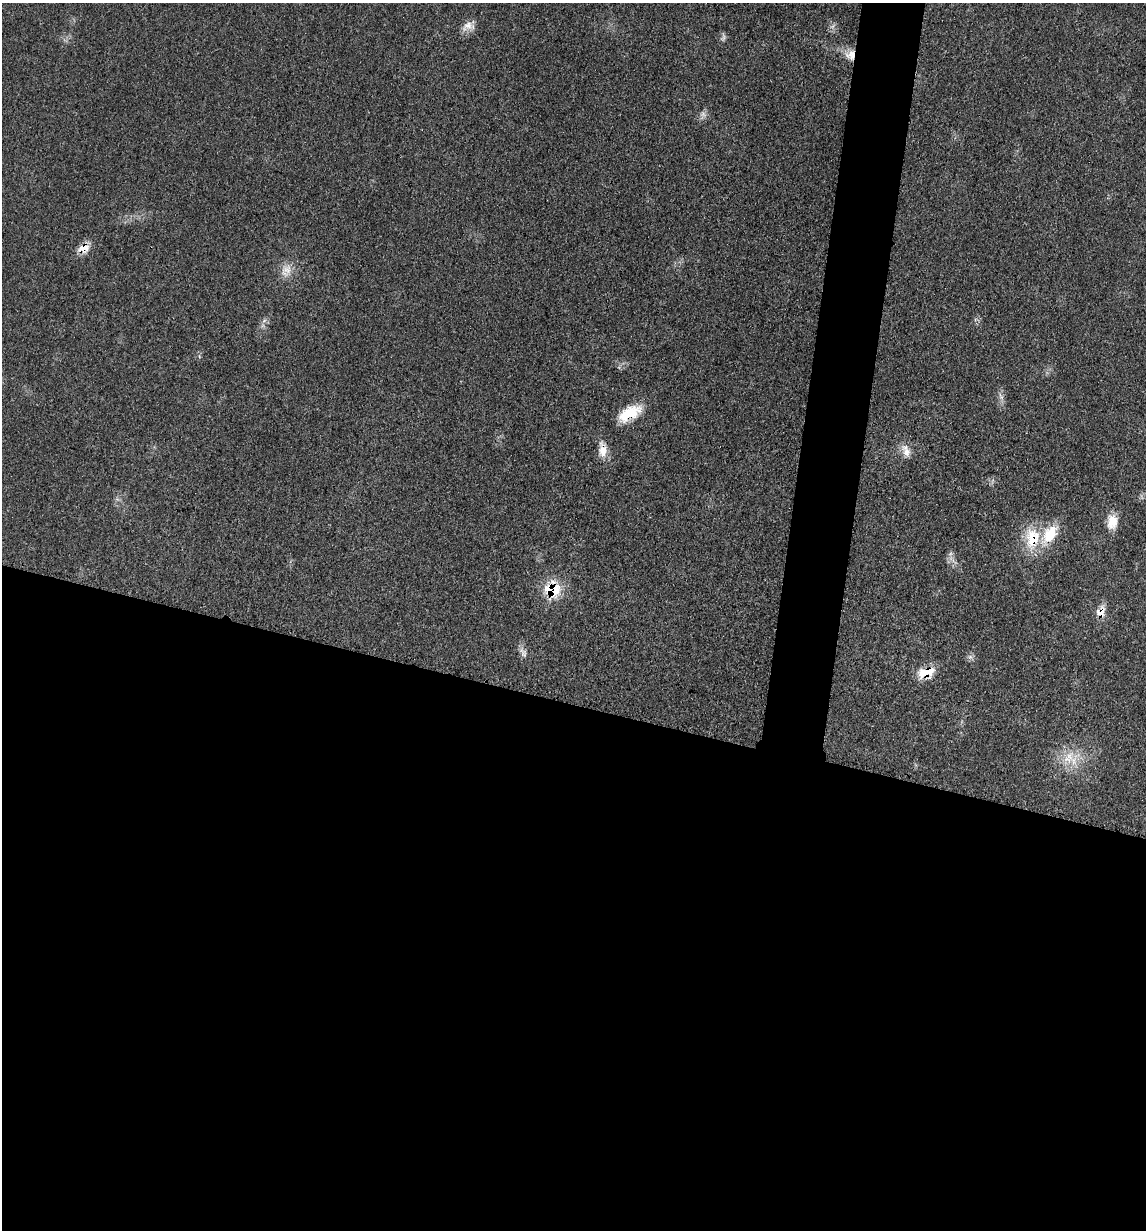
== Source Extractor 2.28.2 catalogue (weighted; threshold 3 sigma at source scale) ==
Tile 14 of 4 x 4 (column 2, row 4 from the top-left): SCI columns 1392-2535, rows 16-1243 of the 4948 x 4938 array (HDU 1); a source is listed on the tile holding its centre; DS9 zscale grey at full resolution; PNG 1148 x 1232 px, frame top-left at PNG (2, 3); no overlay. Shown black and unused: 46% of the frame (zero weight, under 3 of 4 exposures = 2% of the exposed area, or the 3 px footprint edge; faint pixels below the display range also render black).
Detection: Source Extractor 2.28.2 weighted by HDU 2 'WHT'; one run over the whole footprint, this tile lists its part. Background 0.0527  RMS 0.0059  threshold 0.0265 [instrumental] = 3 sigma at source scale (4.5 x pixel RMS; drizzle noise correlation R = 1.50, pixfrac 1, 0.05/0.05 arcsec/px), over >= 5 px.
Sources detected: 20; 1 too faint to see at this stretch — not listed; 1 inside a brighter listed object's ellipse — not listed separately; the other 18 listed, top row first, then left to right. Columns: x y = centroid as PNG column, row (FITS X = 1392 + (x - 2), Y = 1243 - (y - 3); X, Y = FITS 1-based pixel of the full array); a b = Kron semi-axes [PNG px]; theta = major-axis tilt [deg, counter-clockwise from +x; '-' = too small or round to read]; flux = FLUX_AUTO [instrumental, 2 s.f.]
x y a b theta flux
467 26 16 11 41 5.4
850 55 14 13 - 7.2
703 114 9 7 -53 2.4
83 248 16 11 17 7
287 270 16 14 -16 7.4
264 321 7 4 20 1.3
1001 396 12 4 -62 1.9
629 413 29 14 28 18
602 450 20 10 -84 7.7
906 452 15 10 -54 5.4
1112 522 19 13 90 8.9
1032 538 29 19 85 22
552 590 17 13 -8 24
1101 611 15 10 63 6.1
523 653 16 7 -57 3.1
970 657 7 4 -18 1.3
926 673 22 13 14 12
1069 758 24 15 41 15
Overlapping masked pixels (flux is a lower limit): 8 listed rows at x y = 850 55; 83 248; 629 413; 602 450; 1032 538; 552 590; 1101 611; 926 673